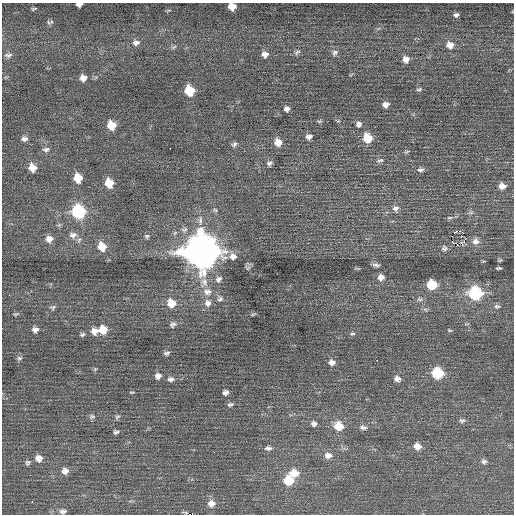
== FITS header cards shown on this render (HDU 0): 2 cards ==
NAXIS1  =                  512 / Axis length
NAXIS2  =                  512 / Axis length

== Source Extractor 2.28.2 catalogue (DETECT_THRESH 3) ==
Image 512 x 512 px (HDU 0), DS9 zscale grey, 1 PNG px = 1 image px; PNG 516 x 516 px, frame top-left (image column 1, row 512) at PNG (2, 3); no overlay
Background 0.0706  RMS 0.68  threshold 2.03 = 3 sigma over >= 5 px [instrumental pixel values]
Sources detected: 118; all 118 listed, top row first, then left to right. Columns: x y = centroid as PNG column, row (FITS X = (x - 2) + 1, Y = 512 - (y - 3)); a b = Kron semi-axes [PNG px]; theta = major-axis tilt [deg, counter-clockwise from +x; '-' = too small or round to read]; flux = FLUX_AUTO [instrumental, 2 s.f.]
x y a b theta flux
79 4 6 4 5 160
232 6 7 6 - 480
34 9 5 2 - 56
456 15 7 5 26 110
51 22 5 3 - 48
48 23 7 6 - 77
136 43 11 8 3 210
9 44 3 2 - 61
450 45 9 9 - 350
174 47 9 4 24 86
297 52 10 5 27 110
335 52 9 7 41 150
265 54 7 7 - 230
8 55 10 6 6 150
406 59 8 7 - 250
83 78 8 8 - 290
419 89 8 4 13 73
189 91 8 7 - 1500
386 104 7 6 - 220
287 109 7 6 - 170
319 121 7 4 -1 63
338 121 6 3 18 49
441 121 2 2 - 51
358 124 8 7 - 160
111 125 8 7 - 830
309 136 7 6 - 180
367 138 8 7 - 1200
24 139 9 7 -2 180
278 142 8 8 - 430
234 144 8 5 43 100
170 148 3 2 - 170
46 149 10 7 6 170
407 151 7 3 19 59
380 160 10 5 17 120
269 163 7 6 - 130
32 168 8 8 - 510
420 170 9 6 4 140
78 178 8 7 - 840
109 183 8 7 - 810
502 186 7 6 - 330
395 208 10 9 - 220
215 210 7 5 -6 82
78 212 9 8 - 4600
471 213 7 4 0 84
449 218 8 4 1 85
200 220 14 5 90 230
59 225 7 4 18 71
456 231 3 2 - 240
460 231 2 2 - 1800
73 235 12 9 9 300
147 236 7 6 - 95
461 236 3 2 - 49
49 239 9 8 - 310
464 241 6 2 47 30
475 241 10 9 - 250
458 245 3 2 - 450
102 246 10 8 -59 700
444 248 8 7 - 140
201 251 13 13 - 91000
233 256 9 9 - 290
376 265 9 5 -11 130
247 268 8 6 -35 94
499 268 5 2 - 63
381 277 8 7 - 260
219 279 10 8 50 190
204 282 14 11 81 440
432 285 7 7 - 1500
207 292 12 10 -2 360
475 293 8 7 - 4900
220 299 9 7 54 140
420 299 8 6 12 110
171 303 9 8 - 710
208 303 11 10 - 280
497 306 9 6 -4 120
53 307 7 6 - 100
425 309 7 4 -19 78
16 314 9 4 18 70
253 314 6 4 18 57
173 324 9 8 - 150
35 330 7 7 - 210
103 330 8 8 - 760
450 330 5 3 - 46
94 331 9 9 - 350
82 334 7 5 17 91
352 334 8 4 1 75
167 353 8 5 18 110
19 358 7 5 1 110
377 360 3 2 - 98
332 362 8 7 - 220
95 369 5 4 - 56
437 373 8 7 - 2300
158 376 8 7 - 210
171 379 9 7 2 160
397 379 8 6 -7 220
132 392 8 3 4 48
225 392 6 5 - 160
230 404 8 5 14 100
92 416 9 6 -1 110
117 417 8 6 46 100
462 420 8 6 -5 110
418 421 2 2 - 19
314 423 8 7 - 170
338 426 9 8 - 850
363 427 10 5 -8 140
116 432 6 5 - 98
417 446 8 7 - 360
268 448 10 6 2 170
328 455 10 7 0 290
39 458 8 8 - 340
484 461 7 6 - 120
28 462 7 6 - 100
65 471 8 7 - 300
294 473 11 8 3 670
288 480 9 8 - 1100
32 501 3 2 - 130
211 503 10 9 - 340
63 511 9 6 4 150
189 514 4 2 - 670
At the frame edge (FLAGS 8, measured only in part): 3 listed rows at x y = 79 4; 232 6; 189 514